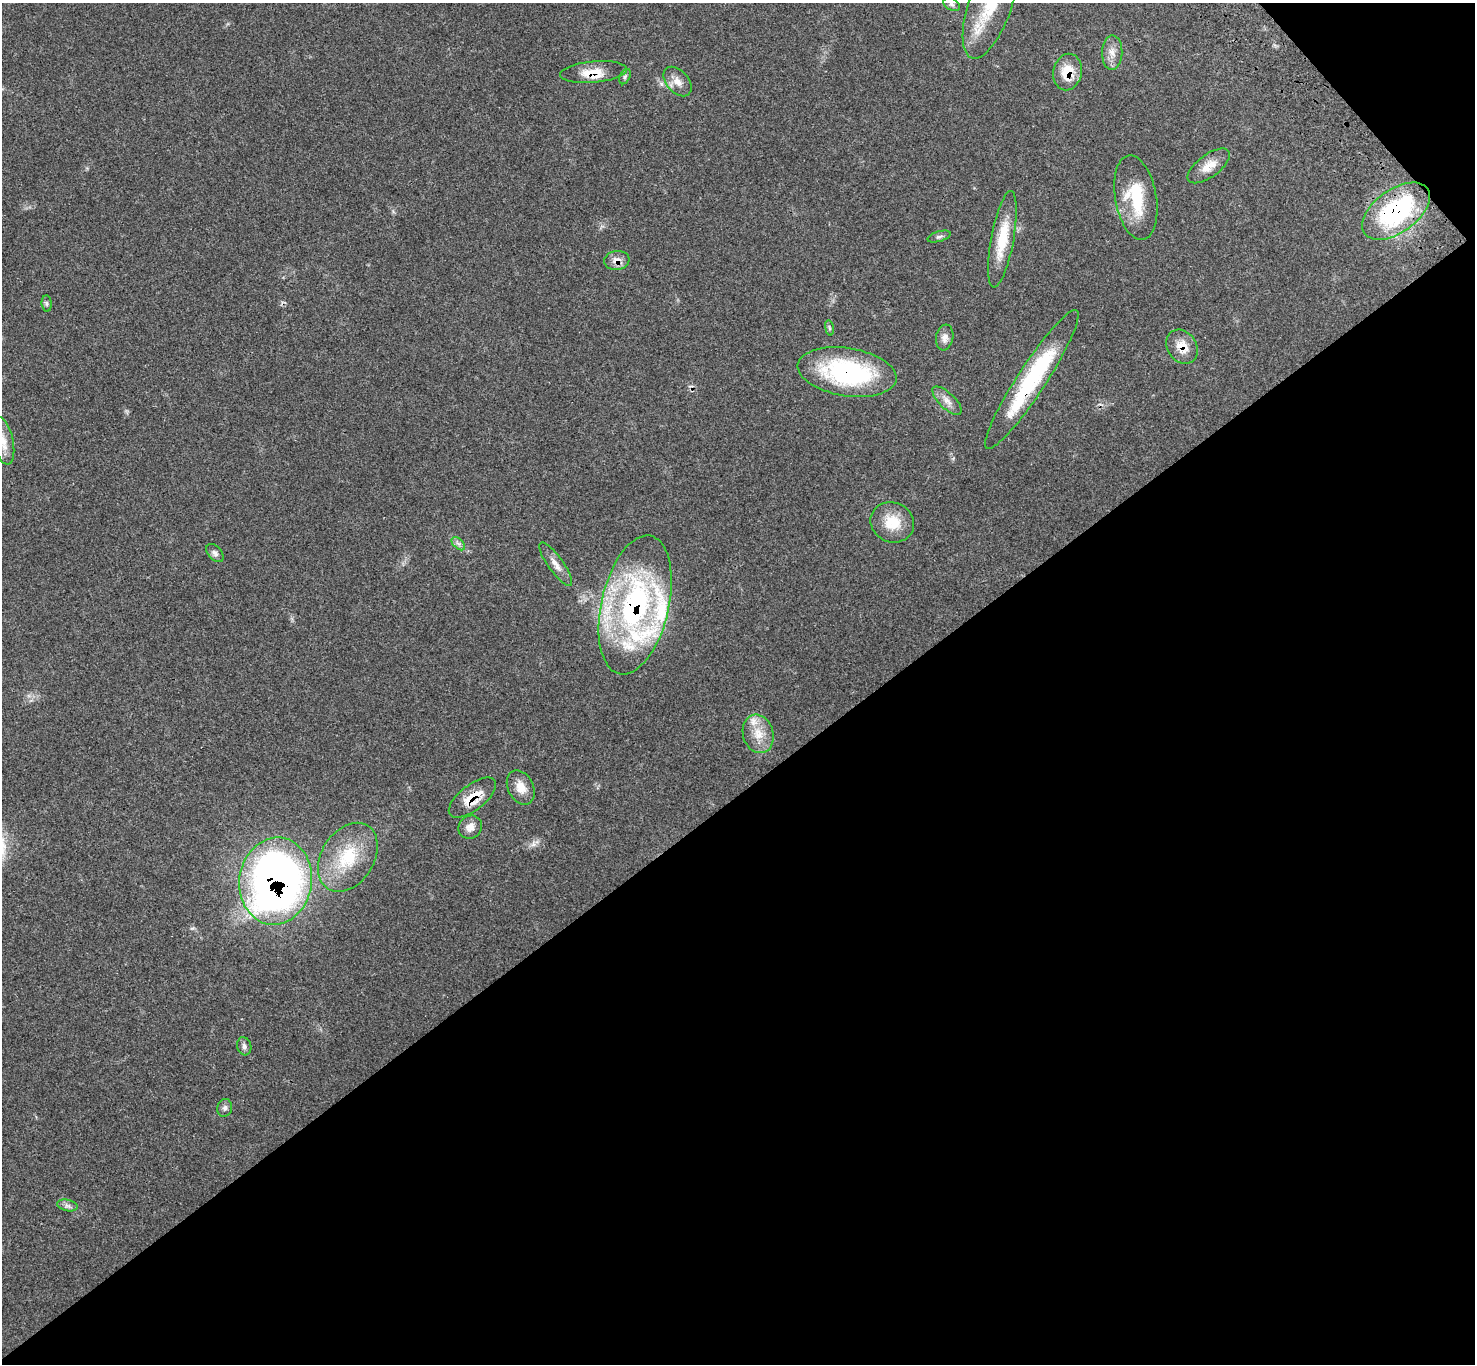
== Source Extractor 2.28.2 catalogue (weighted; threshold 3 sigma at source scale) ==
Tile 12 of 4 x 4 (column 4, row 3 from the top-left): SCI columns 4522-5994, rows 1604-2965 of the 6102 x 6074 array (HDU 1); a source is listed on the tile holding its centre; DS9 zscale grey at full resolution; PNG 1477 x 1366 px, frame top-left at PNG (2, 3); each listed source drawn as its Kron ellipse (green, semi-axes under 4 px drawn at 4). Shown black and unused: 43% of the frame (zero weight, under 3 of 4 exposures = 6% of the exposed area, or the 3 px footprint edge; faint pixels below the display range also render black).
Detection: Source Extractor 2.28.2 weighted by HDU 2 'WHT'; one run over the whole footprint, this tile lists its part. Background 0.058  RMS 0.0056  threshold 0.025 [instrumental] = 3 sigma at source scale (4.5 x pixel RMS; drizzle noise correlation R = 1.50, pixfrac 1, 0.05/0.05 arcsec/px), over >= 5 px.
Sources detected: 39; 4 inside a brighter listed object's ellipse — not listed separately; the other 35 listed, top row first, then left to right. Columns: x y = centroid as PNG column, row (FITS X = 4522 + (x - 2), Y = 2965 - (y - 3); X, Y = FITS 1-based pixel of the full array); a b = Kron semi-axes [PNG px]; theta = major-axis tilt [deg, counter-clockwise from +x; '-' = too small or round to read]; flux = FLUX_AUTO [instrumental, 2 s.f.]
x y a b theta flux
952 4 9 5 -30 1.4
990 5 56 21 71 31
1112 53 17 10 89 5
594 72 33 10 5 9.5
1067 72 18 14 78 12
625 77 8 5 63 1.2
677 82 17 11 -48 5
1209 166 25 11 37 7.6
1136 198 43 20 -80 26
1396 211 39 21 36 74
939 237 12 5 16 1.3
1002 239 49 11 79 19
617 260 12 9 7 4.5
47 304 8 5 -84 1.1
829 328 8 4 -81 0.88
945 337 13 8 80 3.4
1182 347 18 14 -55 8.8
847 372 50 24 -9 73
1032 379 82 14 57 58
947 401 19 8 -44 4.2
3 441 24 10 -77 6.6
892 522 22 19 -24 14
458 544 8 5 -44 1.5
215 553 11 6 -47 2.1
556 564 26 7 -55 4.8
635 605 71 34 77 130
758 734 19 15 -73 9.8
521 787 18 13 -63 7
472 798 28 12 38 12
470 827 12 11 - 4.3
348 857 37 26 57 29
276 881 44 36 82 370
244 1046 9 7 -74 1.8
225 1108 9 7 75 2.1
67 1205 10 5 -13 1.9
Overlapping masked pixels (flux is a lower limit): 10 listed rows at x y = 594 72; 1067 72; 1396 211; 617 260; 1182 347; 847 372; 1032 379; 635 605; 472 798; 276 881
Isophote crosses this tile's border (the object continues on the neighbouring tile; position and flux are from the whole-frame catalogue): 2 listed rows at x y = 990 5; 3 441